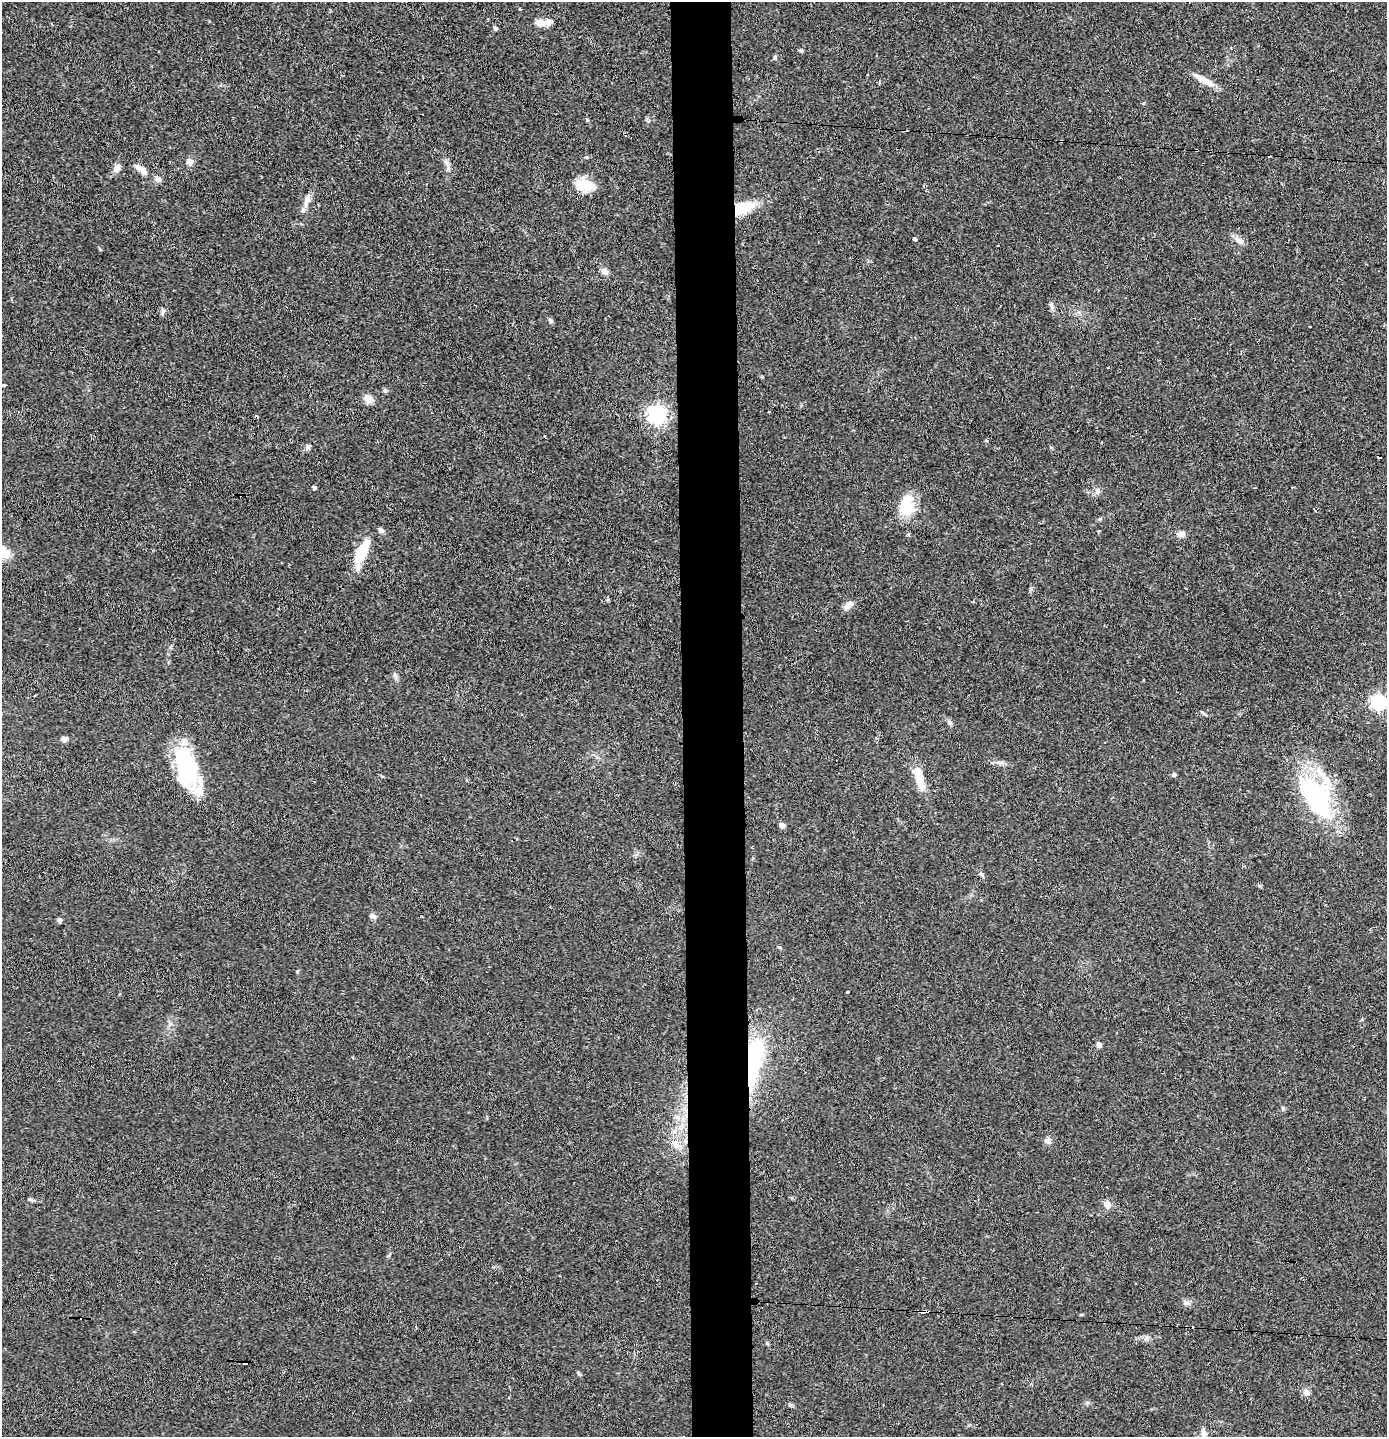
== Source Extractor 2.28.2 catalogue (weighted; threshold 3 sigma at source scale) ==
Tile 5 of 3 x 3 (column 2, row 2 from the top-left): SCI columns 1465-2849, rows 1436-2870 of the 4317 x 4304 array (HDU 1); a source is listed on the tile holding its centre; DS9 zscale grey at full resolution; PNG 1389 x 1439 px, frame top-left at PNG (2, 2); no overlay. Shown black and unused: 4% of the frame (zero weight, under 2 of 3 exposures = <1% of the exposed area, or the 3 px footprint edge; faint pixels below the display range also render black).
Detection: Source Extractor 2.28.2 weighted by HDU 2 'WHT'; one run over the whole footprint, this tile lists its part. Background 0.0466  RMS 0.0068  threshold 0.0305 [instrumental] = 3 sigma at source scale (4.5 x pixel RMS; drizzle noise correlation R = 1.50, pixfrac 1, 0.05/0.05 arcsec/px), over >= 5 px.
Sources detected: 75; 1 inside a brighter object's white glare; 8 cosmic-ray / hot-pixel residue — not listed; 3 inside a brighter listed object's ellipse — not listed separately; the other 63 listed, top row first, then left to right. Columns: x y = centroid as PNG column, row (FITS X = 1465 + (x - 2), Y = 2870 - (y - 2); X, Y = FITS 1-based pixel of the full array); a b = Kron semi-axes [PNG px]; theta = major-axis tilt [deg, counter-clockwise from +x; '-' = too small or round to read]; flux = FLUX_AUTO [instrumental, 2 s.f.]
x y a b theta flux
520 9 4 3 - 0.67
542 22 16 8 -11 5.4
495 28 6 5 - 1.2
801 51 6 4 -1 0.92
775 57 8 4 89 0.95
868 75 3 2 - 0.64
1208 82 25 8 -30 7.3
1061 141 3 3 - 0.61
1197 150 4 2 - 0.56
190 162 9 8 - 3
446 163 12 7 -67 2.8
117 168 11 8 55 3.7
142 170 20 7 -39 5.6
586 185 25 12 -10 14
307 200 22 5 77 4.4
742 208 20 10 18 26
915 239 4 3 - 11
1239 241 15 6 -43 3.3
997 245 3 2 - 0.79
604 271 9 7 -32 2.9
1051 305 9 4 -56 1.6
163 311 10 5 85 1.8
551 321 7 5 -60 1.4
4 385 3 3 - 4.1
369 399 11 9 -24 5.3
769 412 3 2 - 0.81
657 415 7 7 - 290
308 447 7 6 - 1.6
1379 456 4 3 - 2.4
314 487 4 3 - 1.5
1097 491 10 6 -84 2.2
906 506 24 16 78 19
1100 519 6 4 89 0.74
381 530 8 5 -35 1.9
1181 534 9 7 13 3.2
362 551 33 12 64 20
848 605 14 7 46 3.8
1379 702 7 6 - 170
1203 713 8 4 -36 1
950 723 7 6 - 1.7
64 739 8 7 - 1.9
186 766 46 21 -78 56
1174 775 6 5 - 1.2
919 778 30 10 -75 14
1316 796 55 33 -61 85
782 825 5 4 - 5.1
980 874 6 5 - 1.1
373 916 9 5 -44 1.8
59 920 5 5 - 2
847 992 3 2 - 3.5
1099 1045 7 6 - 2
756 1052 38 20 80 44
1048 1141 10 7 -13 2.5
675 1144 14 8 -40 5.7
791 1197 5 3 - 0.85
1107 1205 9 8 - 3.9
1186 1302 9 6 -19 2.1
924 1311 8 3 6 12
1081 1315 5 3 - 0.61
1146 1338 7 5 45 1.6
1306 1392 9 8 - 2.8
790 1405 6 4 -1 1.1
1204 1433 11 8 -71 3.4
Overlapping masked pixels (flux is a lower limit): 6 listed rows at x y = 1061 141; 1197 150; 742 208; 1379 456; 756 1052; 924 1311
Unlisted compact peaks at least as high as the median listed source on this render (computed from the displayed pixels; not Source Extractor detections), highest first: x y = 587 120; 579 1374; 297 971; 998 762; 779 947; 1283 1108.